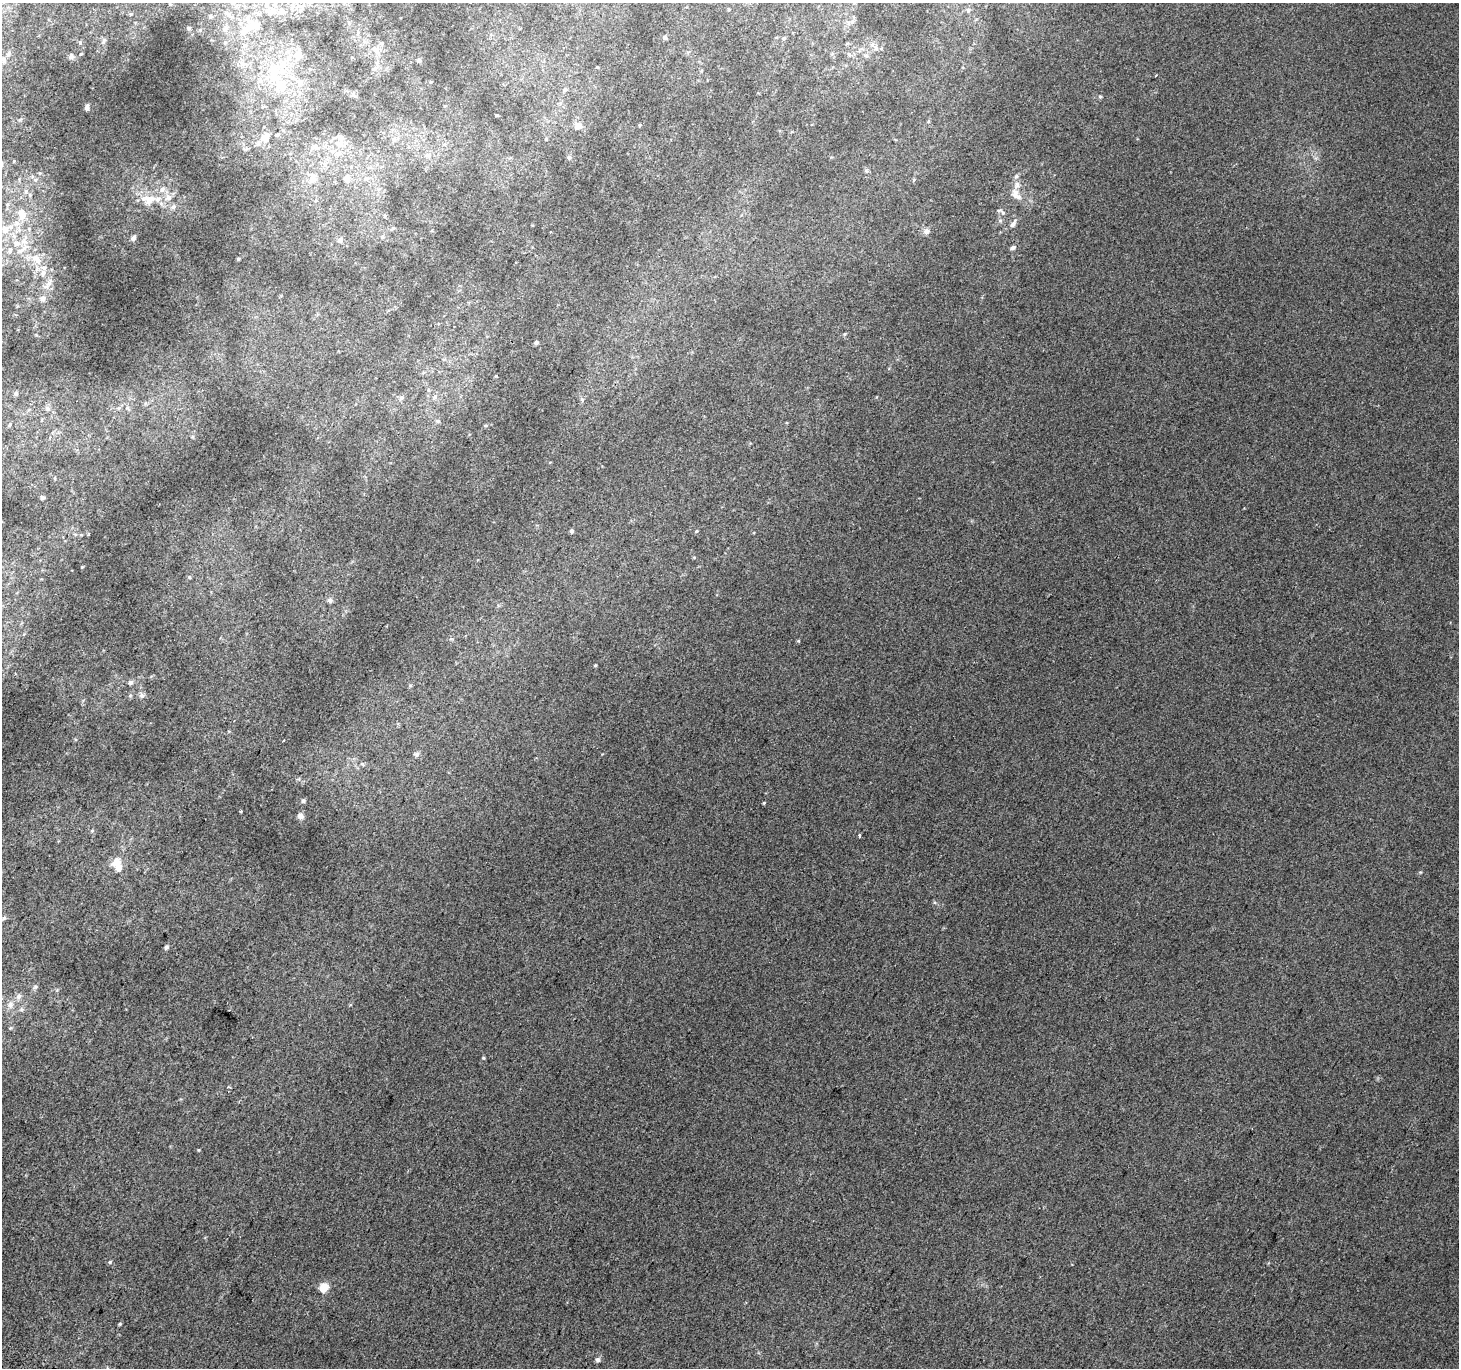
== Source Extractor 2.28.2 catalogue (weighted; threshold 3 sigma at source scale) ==
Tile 7 of 4 x 4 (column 3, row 2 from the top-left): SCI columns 2948-4404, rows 3031-4396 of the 5888 x 5996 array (HDU 1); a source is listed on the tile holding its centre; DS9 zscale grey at full resolution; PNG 1461 x 1370 px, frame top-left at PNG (2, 3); no overlay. Shown black and unused: <1% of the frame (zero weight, under 2 of 3 exposures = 2% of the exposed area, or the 3 px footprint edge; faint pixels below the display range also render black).
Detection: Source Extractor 2.28.2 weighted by HDU 2 'WHT'; one run over the whole footprint, this tile lists its part. Background 0.00704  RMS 0.007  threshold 0.0315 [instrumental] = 3 sigma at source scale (4.5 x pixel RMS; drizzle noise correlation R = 1.50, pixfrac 1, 0.0396/0.0396 arcsec/px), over >= 5 px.
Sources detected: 118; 18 inside a brighter listed object's ellipse — not listed separately; the other 100 listed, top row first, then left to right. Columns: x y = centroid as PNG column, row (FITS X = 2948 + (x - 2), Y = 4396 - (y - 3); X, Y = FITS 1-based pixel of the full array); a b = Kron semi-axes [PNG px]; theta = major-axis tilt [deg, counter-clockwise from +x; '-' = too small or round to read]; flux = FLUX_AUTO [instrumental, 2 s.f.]
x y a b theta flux
968 10 7 6 - 1.9
270 12 11 8 20 5.6
283 12 8 6 14 2.2
131 14 5 4 - 0.78
227 14 11 4 -40 1.8
211 17 6 4 -19 0.86
250 27 15 11 39 8.7
189 28 5 5 - 0.93
225 29 8 7 - 2.9
665 38 5 5 - 1.2
784 38 6 4 15 1.2
104 40 7 5 75 1.5
80 43 5 4 - 0.9
245 45 6 6 - 1.5
876 48 7 6 - 2.3
376 50 11 8 -39 4.6
8 54 9 5 70 1.7
849 54 7 4 -2 1.3
298 56 13 11 -74 6.2
71 57 6 6 - 2.1
4 60 11 6 -79 3
419 60 5 5 - 1.3
243 63 9 6 -36 2.6
274 70 16 13 -67 13
300 82 7 5 0 1.8
280 85 12 11 - 8
565 90 5 4 - 1.2
1100 97 6 4 0 0.79
87 107 6 4 84 2
496 115 3 2 - 0.59
928 121 5 3 - 0.72
578 126 9 7 52 4.8
265 137 14 11 35 7.8
394 139 6 6 - 1.8
546 139 4 3 - 0.67
340 144 9 8 - 4.1
315 147 13 8 1 4.2
338 153 11 7 14 4.1
428 155 6 5 - 1.8
569 158 6 5 - 1.3
313 176 14 9 -59 5.4
1016 176 7 5 67 1.6
347 178 11 9 65 4.4
35 180 7 4 90 1.3
1015 193 14 10 -88 5.4
148 199 22 14 -3 14
173 207 8 6 88 2
21 212 16 10 -31 7.1
1003 213 10 6 -53 1.9
16 223 8 6 -21 3
1013 224 12 6 56 2.7
5 230 13 11 -65 7.7
926 231 9 8 - 2.9
382 237 5 5 - 1.1
133 238 7 6 - 1.6
340 240 7 6 - 2.2
16 243 11 8 -18 5.1
1013 248 7 5 26 1.7
10 251 10 6 83 2.3
36 259 18 9 -46 9.9
238 259 3 3 - 0.78
49 283 15 6 58 4.5
42 298 7 6 - 3
536 343 5 4 - 1.4
496 376 4 4 - 0.66
16 394 6 6 - 1.7
435 397 6 5 - 1.5
401 398 7 6 - 1.7
582 399 7 5 -62 1.4
47 408 8 7 - 2.3
127 408 7 4 -34 1.3
437 421 6 5 - 1.2
10 425 6 5 - 1.3
485 425 6 4 -5 0.87
42 498 5 5 - 1.6
572 531 5 4 - 1.6
696 531 5 4 - 0.73
189 577 5 3 - 0.73
330 600 7 6 - 2
595 665 4 3 - 0.57
130 682 6 6 - 1.6
142 696 7 7 - 2
416 754 7 6 - 1.7
303 801 5 5 - 1.2
764 803 5 3 - 0.6
241 811 4 3 - 0.55
300 816 8 7 - 2.6
92 831 6 4 1 0.92
859 835 3 3 - 1.7
117 864 14 10 -73 11
4 918 6 5 - 1.3
166 947 6 5 - 1.4
35 987 6 5 - 1.2
19 996 8 7 - 2.6
10 1005 9 8 - 3.6
483 1058 5 4 - 0.68
110 1262 5 4 - 0.89
324 1287 5 5 - 24
120 1324 4 4 - 0.79
598 1360 6 5 - 1.9
Unlisted compact peaks at least as high as the median listed source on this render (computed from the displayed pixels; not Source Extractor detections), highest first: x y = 798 641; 198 1150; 1420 872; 82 567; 934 902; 845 334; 11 1028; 410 685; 694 557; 1316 158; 20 120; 1156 75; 876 397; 40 173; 229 1087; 75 739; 57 990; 130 696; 229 731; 831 157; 602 754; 192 34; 866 170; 1268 1263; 350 1005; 299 779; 1244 508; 36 335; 363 764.